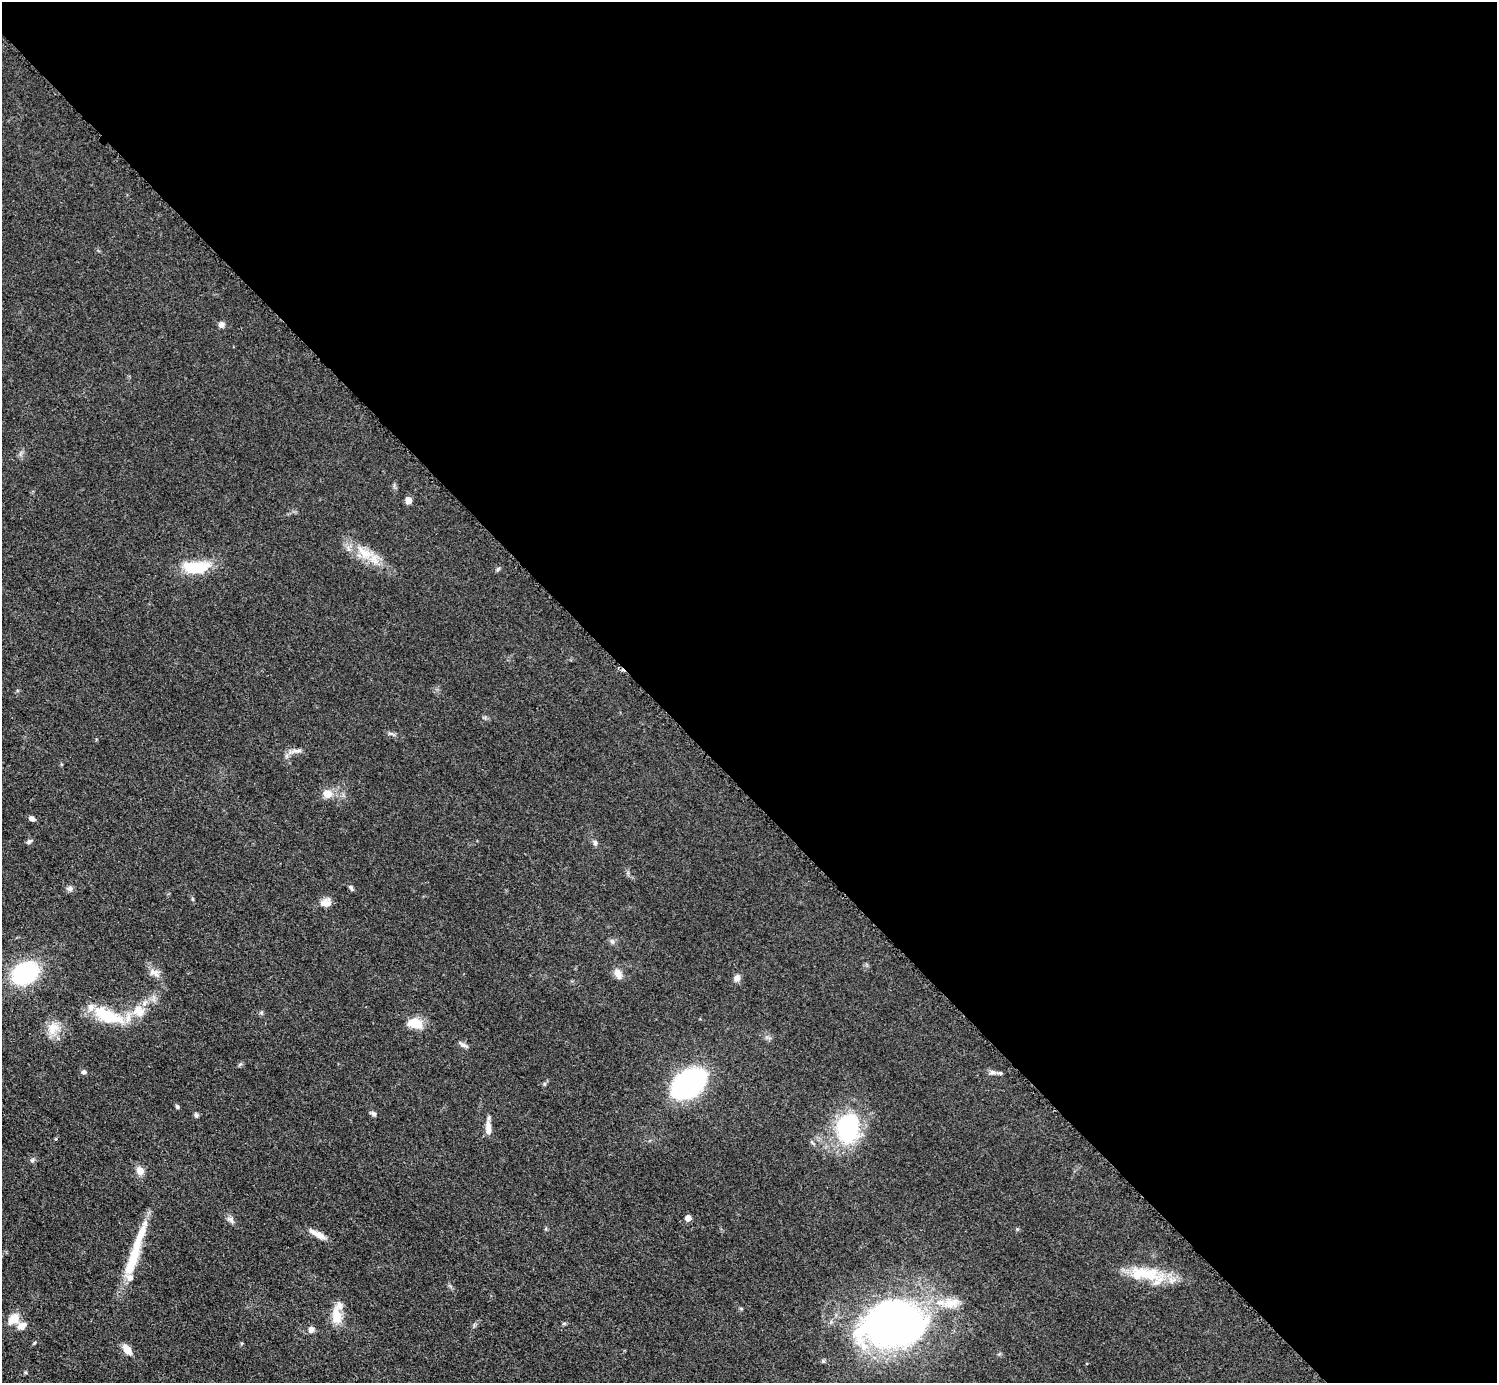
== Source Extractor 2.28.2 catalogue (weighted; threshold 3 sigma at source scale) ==
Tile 8 of 4 x 4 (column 4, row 2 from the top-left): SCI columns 4492-5986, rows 3067-4447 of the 5989 x 5988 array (HDU 1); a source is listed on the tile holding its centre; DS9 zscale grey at full resolution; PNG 1499 x 1385 px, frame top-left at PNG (2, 2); no overlay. Shown black and unused: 57% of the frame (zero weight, under 3 of 5 exposures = <1% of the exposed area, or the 3 px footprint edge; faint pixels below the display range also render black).
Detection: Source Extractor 2.28.2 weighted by HDU 2 'WHT'; one run over the whole footprint, this tile lists its part. Background 0.0499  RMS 0.0053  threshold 0.0238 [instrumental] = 3 sigma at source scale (4.5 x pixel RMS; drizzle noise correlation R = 1.50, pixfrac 1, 0.05/0.05 arcsec/px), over >= 5 px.
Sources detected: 54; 5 inside a brighter listed object's ellipse — not listed separately; the other 49 listed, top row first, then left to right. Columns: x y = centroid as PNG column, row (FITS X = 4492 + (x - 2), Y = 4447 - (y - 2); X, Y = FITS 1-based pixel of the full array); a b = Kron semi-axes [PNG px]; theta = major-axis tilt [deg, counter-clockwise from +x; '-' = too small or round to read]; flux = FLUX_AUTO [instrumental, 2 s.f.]
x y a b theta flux
221 325 6 6 - 2.7
408 500 5 5 - 7.8
365 553 33 14 -31 14
196 567 31 13 2 20
498 569 8 4 54 0.84
294 751 12 6 25 2.7
327 794 10 9 - 5.8
32 819 7 5 -33 2.1
29 841 8 4 37 1.2
595 842 8 6 -59 1.5
351 888 8 5 -62 1.2
70 889 8 8 - 1.6
326 903 15 10 21 4.4
612 941 8 6 -74 1.4
25 973 18 13 28 82
155 973 18 9 -35 4
618 974 14 8 -64 3.8
737 978 10 8 59 2.3
139 1011 19 15 -20 9.7
107 1015 39 15 -22 25
415 1023 18 11 -15 11
53 1028 18 15 58 8.3
463 1045 13 5 -26 1.7
240 1064 6 4 19 0.79
84 1072 7 5 -6 1.4
992 1072 9 7 4 2
689 1083 22 14 36 170
177 1106 6 5 - 0.88
373 1114 8 6 -33 1.3
196 1115 6 6 - 1.1
488 1128 19 7 -86 4.2
848 1128 31 23 80 55
56 1139 5 3 - 0.47
32 1160 6 5 - 1
140 1171 10 9 - 4.3
688 1218 4 4 - 5.5
231 1220 12 7 -48 2.1
1017 1229 5 5 - 0.67
317 1234 24 7 -28 4.9
132 1260 47 12 71 20
1145 1274 51 17 -6 22
336 1316 25 13 -82 9.4
14 1319 14 10 41 7.7
892 1325 69 45 11 260
22 1326 12 9 32 3.9
311 1330 7 7 - 2.6
34 1343 6 3 70 0.56
127 1350 10 6 -51 7
25 1372 6 3 -71 0.6